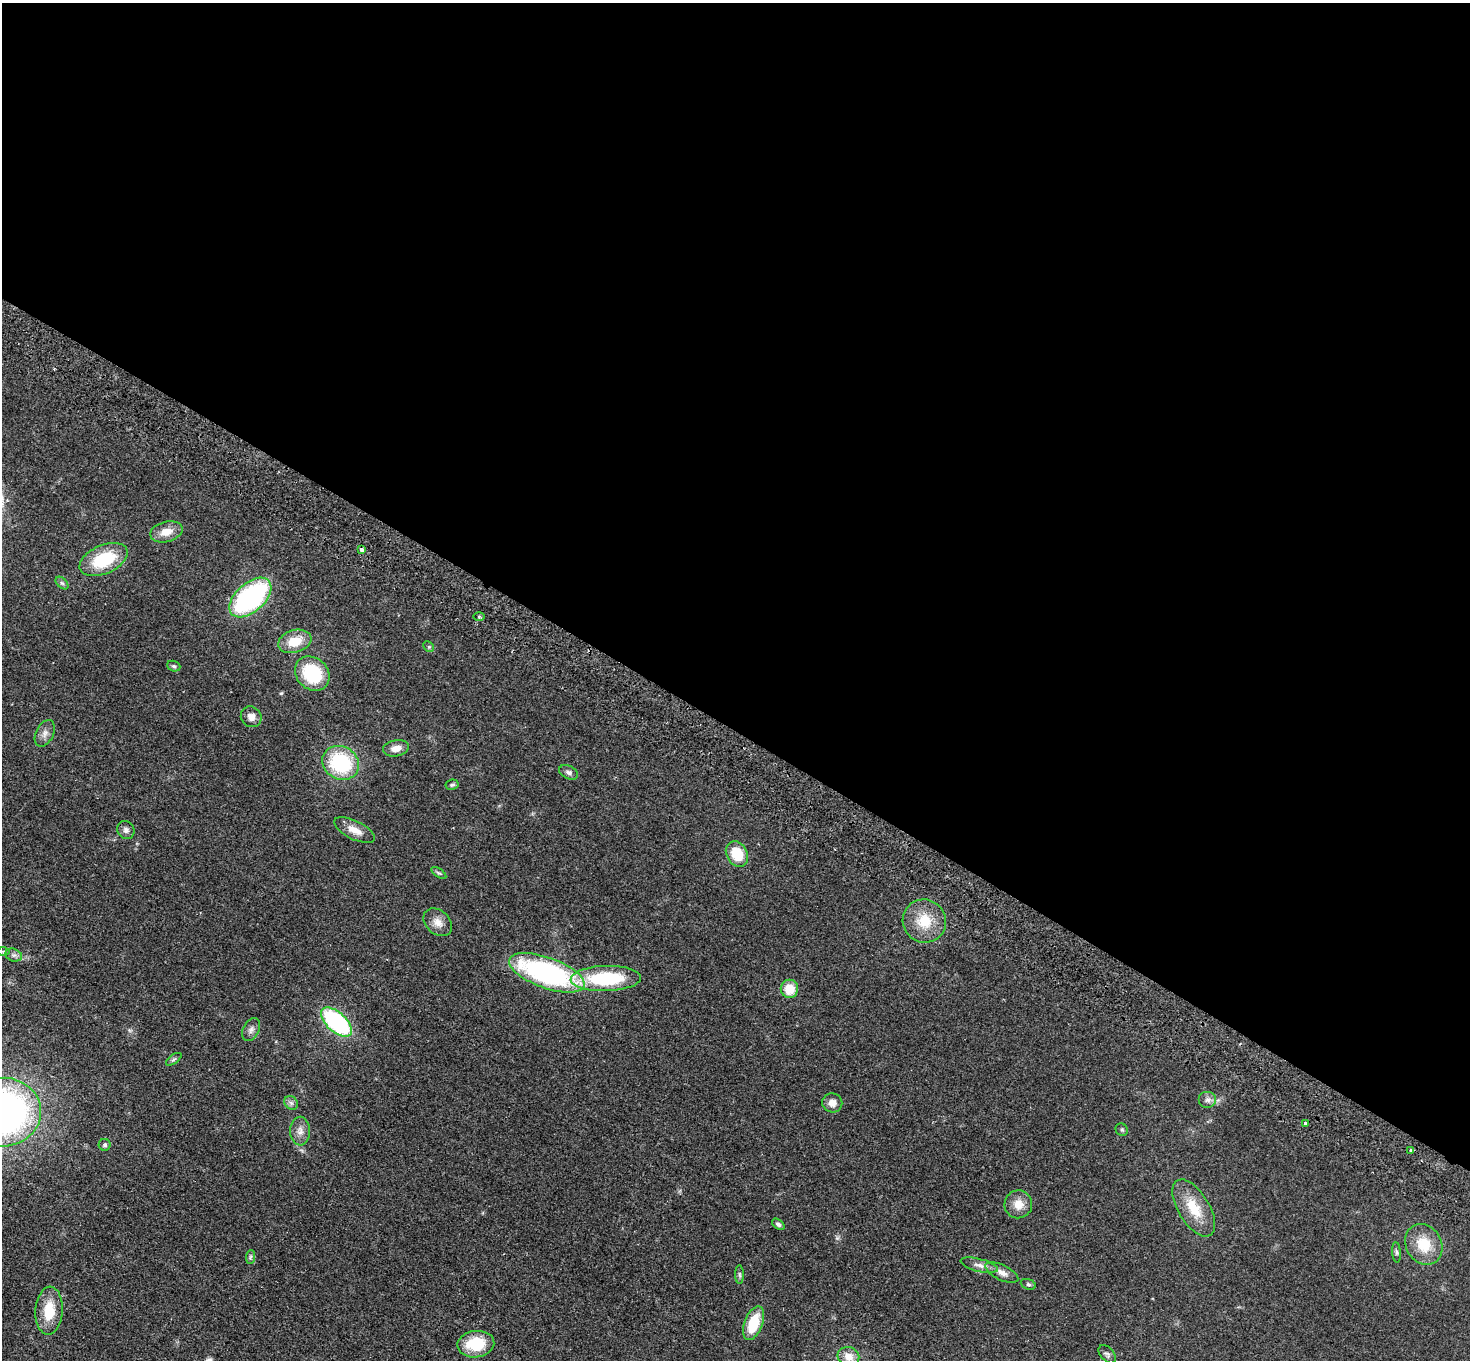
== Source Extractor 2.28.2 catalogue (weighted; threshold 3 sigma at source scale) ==
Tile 3 of 4 x 4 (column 3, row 1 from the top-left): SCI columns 2970-4437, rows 4277-5634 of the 5938 x 5974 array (HDU 1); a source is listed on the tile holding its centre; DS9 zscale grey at full resolution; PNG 1472 x 1362 px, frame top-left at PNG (2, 3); each listed source drawn as its Kron ellipse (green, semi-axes under 4 px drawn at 4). Shown black and unused: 54% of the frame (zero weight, under 2 of 3 exposures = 3% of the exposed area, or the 3 px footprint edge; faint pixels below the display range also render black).
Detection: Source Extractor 2.28.2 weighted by HDU 2 'WHT'; one run over the whole footprint, this tile lists its part. Background 0.0594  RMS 0.007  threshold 0.0316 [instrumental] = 3 sigma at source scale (4.5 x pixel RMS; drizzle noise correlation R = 1.50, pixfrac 1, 0.05/0.05 arcsec/px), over >= 5 px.
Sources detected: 54; all 54 listed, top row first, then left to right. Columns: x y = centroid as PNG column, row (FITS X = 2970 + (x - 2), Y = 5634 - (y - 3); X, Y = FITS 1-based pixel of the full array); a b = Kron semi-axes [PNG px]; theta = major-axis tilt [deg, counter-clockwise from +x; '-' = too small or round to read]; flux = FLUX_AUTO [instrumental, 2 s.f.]
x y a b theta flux
166 532 16 10 15 8.4
361 549 3 3 - 6.3
104 559 25 14 24 33
62 583 8 4 -44 1.4
250 597 25 14 42 120
479 616 6 4 0 0.76
295 641 17 11 16 14
429 647 6 4 -45 0.97
174 666 7 5 -21 1.2
312 674 19 15 -43 38
251 717 11 10 - 4.9
45 733 14 8 63 4
396 748 13 8 10 6
341 763 19 16 -30 50
569 772 10 6 -26 2.2
452 785 6 5 - 1.3
126 830 9 8 - 2.8
354 830 22 9 -26 7.7
737 854 13 10 -62 17
439 873 8 4 -35 1.2
924 921 22 21 - 19
438 922 16 11 -43 5.9
3 951 7 4 0 1.1
14 955 8 6 -19 2.1
547 973 40 15 -20 140
606 978 35 12 2 50
789 989 9 8 - 13
337 1022 19 9 -42 95
251 1030 12 8 63 3.1
174 1059 9 4 35 1.4
1208 1100 9 8 - 2.8
291 1103 7 6 - 1.9
832 1103 10 9 - 4.7
2 1112 39 34 4 320
1305 1123 3 3 - 1.8
1122 1130 6 6 - 1.3
300 1131 14 10 89 4.9
105 1145 6 6 - 1.4
1411 1150 4 3 - 1.4
1018 1204 14 14 - 8
1194 1208 32 15 -59 20
778 1224 7 4 -38 2
1424 1244 21 17 -59 18
1396 1252 10 4 -85 1.4
250 1257 7 4 87 1.3
979 1265 19 6 -14 4.2
1002 1272 18 7 -25 5
739 1275 9 4 -89 1.4
1028 1284 8 5 -19 1.2
49 1311 24 13 86 17
753 1323 18 9 69 22
476 1344 18 13 8 24
1107 1354 11 6 -47 1.9
848 1357 11 9 -18 6.8
Overlapping masked pixels (flux is a lower limit): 1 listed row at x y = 361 549
Isophote crosses this tile's border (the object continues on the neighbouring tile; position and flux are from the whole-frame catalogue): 1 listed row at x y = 2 1112